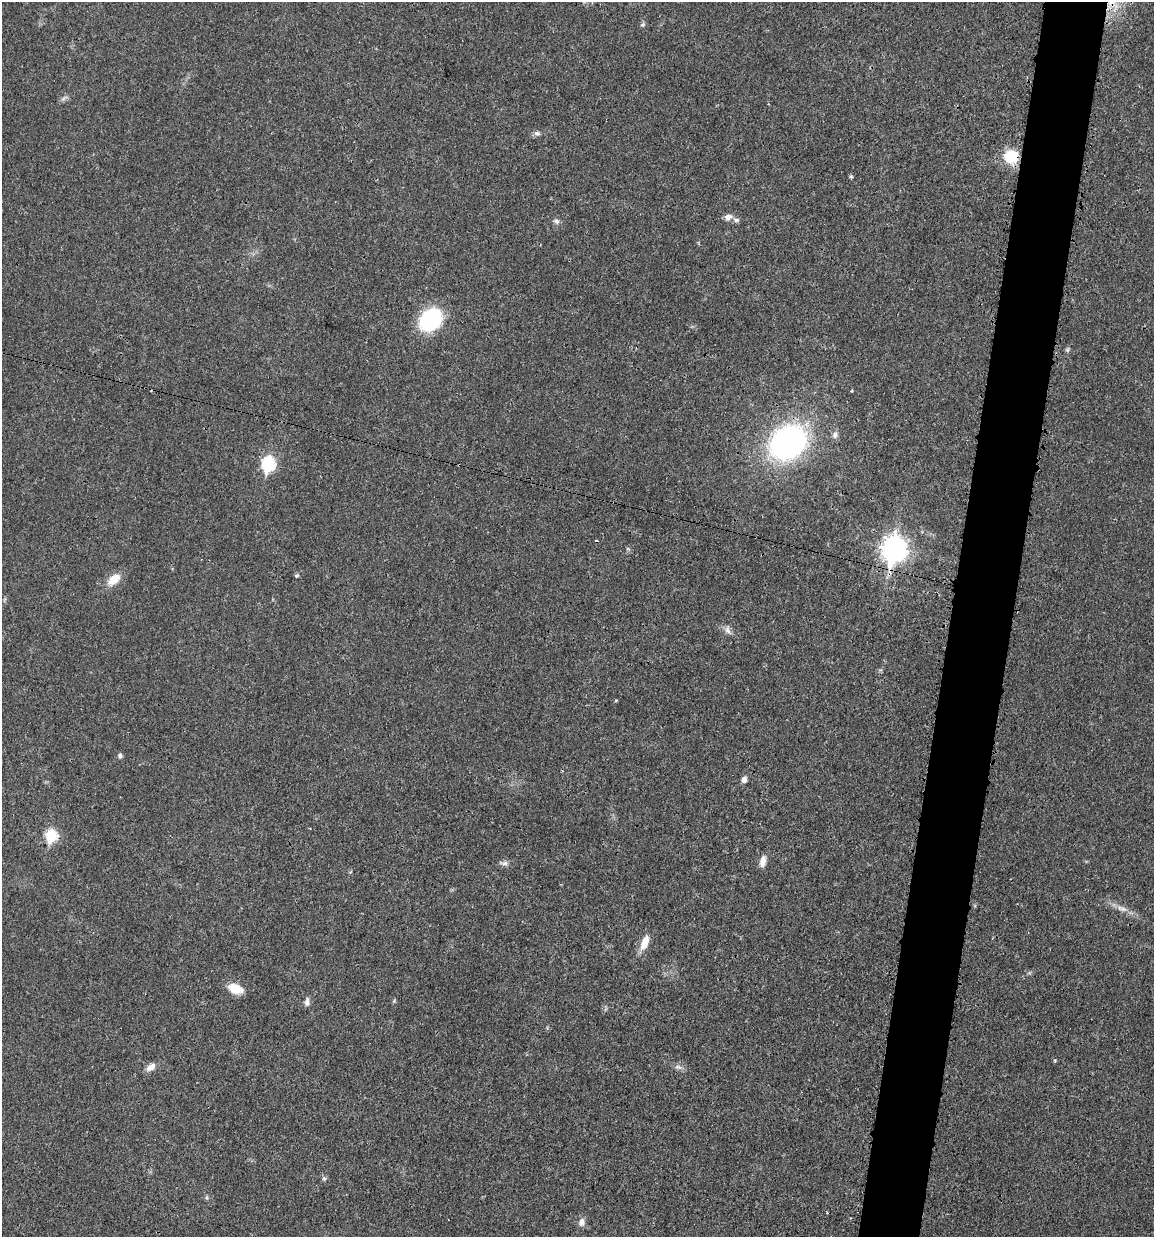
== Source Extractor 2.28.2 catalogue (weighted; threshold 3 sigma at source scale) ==
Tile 10 of 4 x 4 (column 2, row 3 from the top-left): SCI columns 1399-2550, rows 1242-2476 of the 4983 x 4952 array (HDU 1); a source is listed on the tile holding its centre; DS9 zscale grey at full resolution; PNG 1156 x 1239 px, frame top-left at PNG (2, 2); no overlay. Shown black and unused: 5% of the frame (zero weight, under 3 of 4 exposures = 1% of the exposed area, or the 3 px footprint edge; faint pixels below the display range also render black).
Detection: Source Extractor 2.28.2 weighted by HDU 2 'WHT'; one run over the whole footprint, this tile lists its part. Background 0.0209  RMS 0.0023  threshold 0.0103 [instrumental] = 3 sigma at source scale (4.5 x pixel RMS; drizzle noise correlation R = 1.50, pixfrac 1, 0.05/0.05 arcsec/px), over >= 5 px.
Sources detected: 35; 1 cosmic-ray / hot-pixel residue — not listed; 1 inside a brighter listed object's ellipse — not listed separately; the other 33 listed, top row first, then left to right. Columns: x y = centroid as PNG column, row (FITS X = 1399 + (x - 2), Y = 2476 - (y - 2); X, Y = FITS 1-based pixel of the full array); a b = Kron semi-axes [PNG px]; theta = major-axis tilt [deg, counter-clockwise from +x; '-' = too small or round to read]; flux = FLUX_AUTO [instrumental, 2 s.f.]
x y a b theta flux
643 25 7 5 7 0.42
64 98 11 4 34 0.64
537 133 9 6 -9 0.71
1011 156 16 15 - 7.5
851 177 5 4 - 0.41
728 217 11 7 16 1.3
556 221 9 6 -27 0.69
430 320 20 16 45 24
1067 350 7 6 - 0.43
851 391 4 3 - 0.21
835 435 10 7 62 0.94
787 442 32 26 35 71
268 464 9 7 78 20
894 549 12 10 79 140
297 575 5 4 - 0.46
114 579 19 11 39 3.5
728 630 13 7 -58 1.1
120 756 5 5 - 0.62
744 780 7 6 - 1.2
51 836 8 7 - 14
763 861 15 7 80 1.6
505 863 9 6 10 0.79
1123 909 11 7 -21 1.3
644 942 18 8 67 3.2
235 989 15 9 -20 4.8
394 1001 6 4 46 0.29
307 1002 10 6 89 0.93
1055 1060 5 4 - 0.29
151 1067 14 8 33 1.6
678 1067 11 5 -1 0.83
324 1178 7 5 -86 0.48
206 1198 7 3 -71 0.37
581 1222 10 8 81 1.3
Overlapping masked pixels (flux is a lower limit): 2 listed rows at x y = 1011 156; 894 549